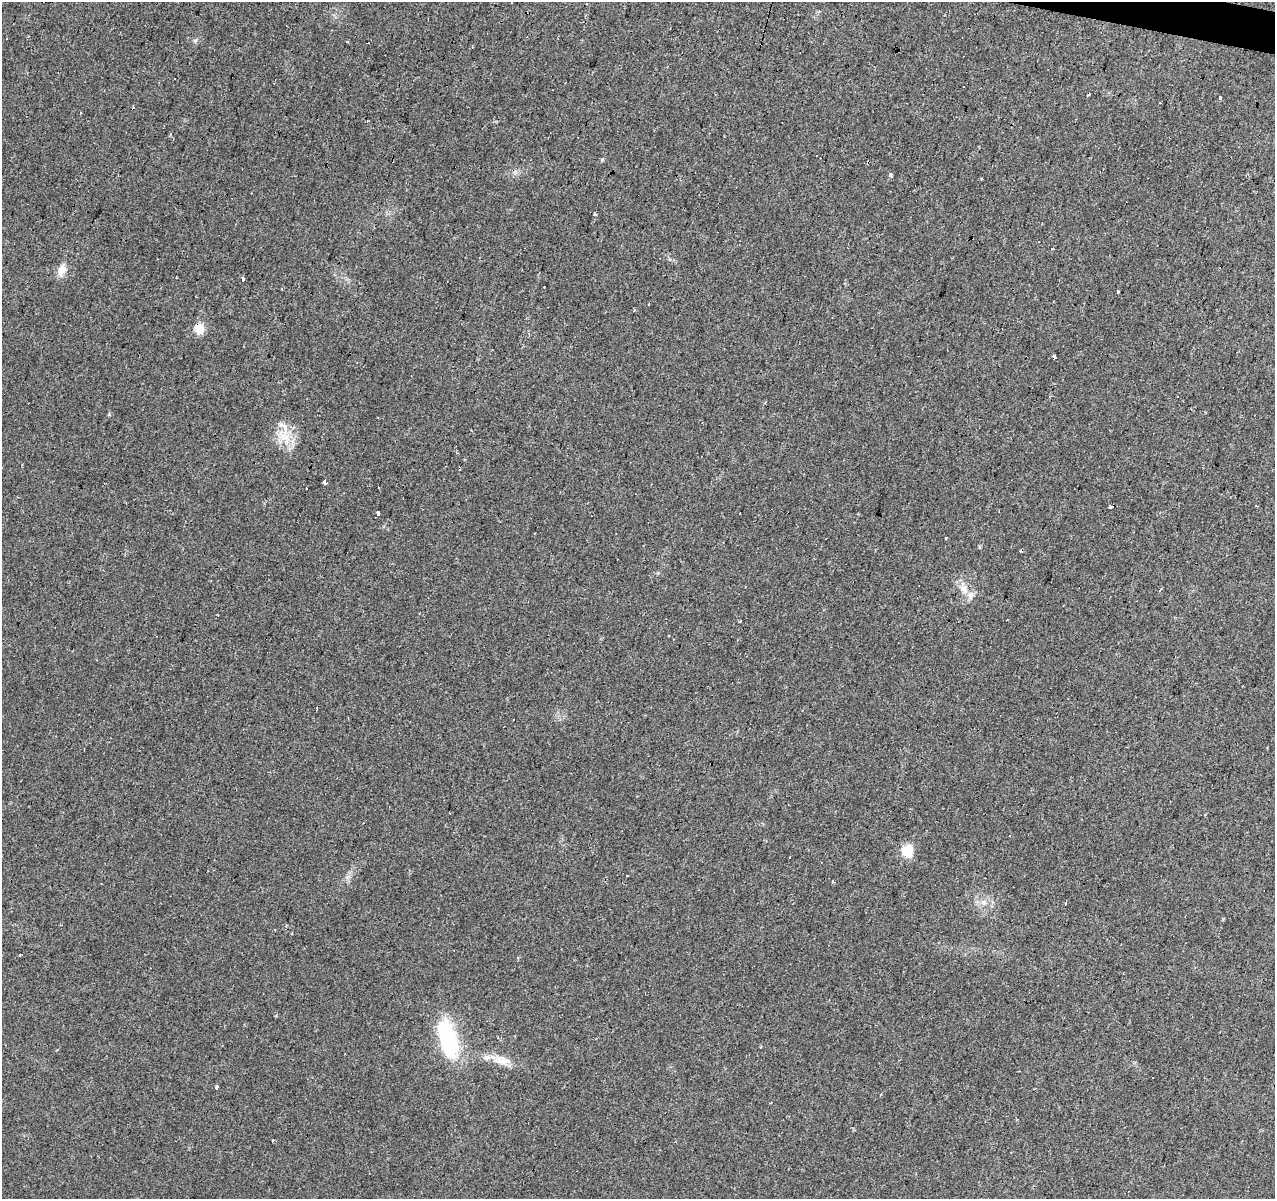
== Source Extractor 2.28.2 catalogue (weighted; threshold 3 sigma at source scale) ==
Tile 10 of 4 x 4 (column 2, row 3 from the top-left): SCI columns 1281-2553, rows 1477-2673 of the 5100 x 5286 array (HDU 1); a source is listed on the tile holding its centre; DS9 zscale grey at full resolution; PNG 1277 x 1201 px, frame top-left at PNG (2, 2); no overlay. Shown black and unused: <1% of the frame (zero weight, under 2 of 3 exposures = <1% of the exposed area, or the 3 px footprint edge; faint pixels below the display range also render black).
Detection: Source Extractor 2.28.2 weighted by HDU 2 'WHT'; one run over the whole footprint, this tile lists its part. Background 0.0685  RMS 0.007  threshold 0.0315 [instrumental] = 3 sigma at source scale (4.5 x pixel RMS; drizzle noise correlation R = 1.50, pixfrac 1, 0.0396/0.0396 arcsec/px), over >= 5 px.
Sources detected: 49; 20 cosmic-ray / hot-pixel residue — not listed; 1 inside a brighter listed object's ellipse — not listed separately; the other 28 listed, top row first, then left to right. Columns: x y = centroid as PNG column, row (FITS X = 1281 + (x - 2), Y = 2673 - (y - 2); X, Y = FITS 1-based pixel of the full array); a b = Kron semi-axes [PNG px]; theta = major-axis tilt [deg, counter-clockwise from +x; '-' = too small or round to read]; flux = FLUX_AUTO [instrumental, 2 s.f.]
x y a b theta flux
1220 98 3 3 - 2.3
80 113 3 3 - 1.6
170 134 4 3 - 0.85
891 175 4 3 - 7.6
981 178 3 2 - 1.3
595 215 4 3 - 0.69
62 270 14 9 67 6.8
242 279 4 3 - 5.4
1117 292 3 3 - 2.8
199 329 12 11 - 8.2
1054 357 4 3 - 7.6
1191 409 4 2 - 0.58
281 425 8 6 21 2.8
285 437 18 10 -30 10
324 482 4 3 - 4.1
1110 507 5 3 - 0.76
378 513 4 3 - 5.9
964 589 14 8 -64 5.9
1160 590 5 3 - 0.66
740 621 3 2 - 1.1
513 720 3 2 - 0.48
907 850 14 12 82 13
983 902 7 6 - 2.2
448 1039 41 18 -73 62
486 1058 11 7 12 3.6
504 1061 18 11 -2 7.9
217 1087 3 3 - 4.5
272 1141 3 2 - 1.1
Overlapping masked pixels (flux is a lower limit): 2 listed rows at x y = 199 329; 1054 357
Unlisted compact peaks at least as high as the median listed source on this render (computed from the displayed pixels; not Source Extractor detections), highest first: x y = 195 40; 109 414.